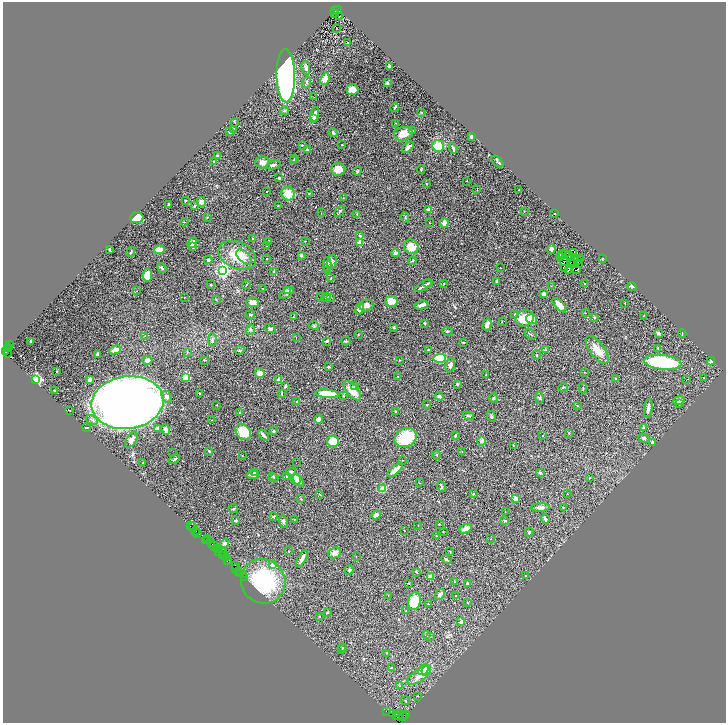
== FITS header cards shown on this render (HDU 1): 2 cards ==
NAXIS1  =                 1447
NAXIS2  =                 1441

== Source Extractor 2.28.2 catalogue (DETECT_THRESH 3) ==
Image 1447 x 1441 px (HDU 1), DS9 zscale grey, zoomed out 1/2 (1 PNG px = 2 x 2 image px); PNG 728 x 725 px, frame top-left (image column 2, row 1441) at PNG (3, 2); each listed source drawn as its Kron ellipse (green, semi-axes under 4 px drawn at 4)
Background 1.21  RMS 0.055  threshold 0.166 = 3 sigma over >= 5 px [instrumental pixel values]
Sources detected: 446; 79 cannot appear on this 1/2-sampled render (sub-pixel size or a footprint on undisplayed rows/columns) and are neither listed nor drawn; the other 367 listed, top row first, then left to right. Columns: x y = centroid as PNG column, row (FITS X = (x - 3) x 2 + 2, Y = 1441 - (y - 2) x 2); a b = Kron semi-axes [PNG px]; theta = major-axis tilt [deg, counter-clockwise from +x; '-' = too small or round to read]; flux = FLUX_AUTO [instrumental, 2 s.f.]
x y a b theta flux
337 10 4 2 - 630
335 11 2 1 - 280
335 14 2 1 - 3.5
339 17 2 1 - 13
336 28 2 1 - 4.5
348 43 2 2 - 4.4
389 66 3 3 - 23
306 68 7 4 -78 34
286 76 26 9 -89 6200
325 79 6 4 67 130
306 82 6 3 72 16
387 83 3 3 - 17
352 89 6 5 - 96
314 97 2 1 - 11
395 107 5 2 - 20
284 111 4 3 - 15
422 112 3 2 - 6.8
315 114 7 3 77 90
314 118 2 2 - 11
235 123 3 2 - 5.6
395 123 3 2 - 4.1
233 129 3 2 - 6.9
413 131 3 2 - 6.7
230 132 4 3 - 20
333 133 4 3 - 18
403 134 9 7 13 120
471 137 3 2 - 39
302 145 2 2 - 14
342 145 2 2 - 5
438 146 6 5 - 290
408 147 7 3 43 41
453 148 5 2 - 22
307 150 4 3 - 19
217 156 3 2 - 23
294 158 3 2 - 11
214 161 3 2 - 6
294 161 3 2 - 26
262 162 7 6 - 53
498 162 7 2 -45 14
273 165 7 3 13 28
338 169 7 6 - 110
421 169 4 2 - 8.4
357 171 4 3 - 13
279 178 3 2 - 11
466 181 2 1 - 2.7
426 184 2 2 - 6.6
477 190 3 2 - 4.8
519 190 2 2 - 7.9
266 192 2 2 - 4.6
309 193 3 2 - 9.2
288 194 7 6 - 170
343 198 2 2 - 3.9
185 201 3 2 - 4.8
201 202 5 5 - 36
169 204 3 2 - 9.7
194 206 3 2 - 11
278 206 2 2 - 6.5
429 209 4 3 - 26
339 211 6 3 48 12
524 211 3 2 - 4.4
321 213 2 2 - 3.3
555 213 2 2 - 5.8
357 214 3 2 - 7.8
207 217 3 2 - 5.4
405 217 5 3 - 11
137 218 6 5 - 260
184 222 4 2 - 8
429 223 2 2 - 3.5
444 223 5 3 - 71
360 236 3 3 - 18
252 238 3 2 - 4.3
268 241 2 2 - 5.7
305 241 3 2 - 3.2
360 242 4 3 - 100
192 243 6 4 53 37
192 246 3 3 - 35
266 246 2 2 - 2.5
411 247 8 6 -48 160
109 249 4 3 - 12
551 249 5 4 - 33
159 250 5 4 - 110
131 252 5 3 - 16
395 253 4 4 - 35
562 253 2 1 - 0.44
574 253 2 1 - 3.2
565 254 3 1 - 2.5
237 255 20 13 -25 280
301 255 3 2 - 31
561 255 2 1 - 2.9
570 256 2 1 - 4.9
244 257 9 5 -43 50
560 257 2 1 - 5.4
575 257 2 1 - 1.6
603 258 3 3 - 5.6
267 259 2 2 - 22
580 259 3 2 - 3.6
208 260 4 3 - 14
578 260 2 1 - 3.2
412 261 4 3 - 11
564 261 3 1 - 0.49
332 262 7 4 76 21
571 262 2 1 - 0.98
578 263 2 1 - 3.7
327 264 7 4 89 19
573 264 2 1 - 4.7
162 268 5 3 - 15
500 268 3 2 - 3.7
565 269 2 1 - 5.4
577 269 2 1 - 11
223 270 4 3 - 3400
328 270 2 2 - 11
274 271 3 3 - 13
568 271 2 1 - 6.1
147 275 6 5 - 190
331 278 3 2 - 5.9
497 281 4 3 - 11
428 283 5 2 - 11
211 284 3 2 - 5.7
444 284 3 2 - 4
585 284 3 2 - 5.1
246 285 4 2 - 7.3
423 286 9 2 32 34
551 286 3 2 - 5.4
632 286 5 2 - 16
263 288 2 2 - 13
287 290 4 3 - 16
137 291 3 2 - 3.3
287 293 8 4 36 34
544 294 4 3 - 57
320 296 2 1 - 36
184 297 2 1 - 4.9
326 297 5 3 - 13
330 297 3 2 - 6.7
216 299 2 2 - 6.5
391 301 6 5 - 140
253 302 6 4 -4 69
625 303 3 2 - 4.6
366 305 7 6 - 59
421 305 7 3 15 44
559 305 9 4 -46 110
359 309 5 4 - 51
585 313 2 1 - 3.5
250 315 5 2 - 14
514 315 3 2 - 5.9
644 315 3 2 - 5.3
293 317 3 2 - 4.6
594 317 4 3 - 14
525 318 9 8 - 260
532 319 6 4 -32 210
502 321 2 2 - 3.3
424 323 3 2 - 11
314 325 5 3 - 14
487 325 6 4 73 60
393 327 3 2 - 18
270 329 5 3 - 23
250 330 5 4 - 17
447 331 5 3 - 12
659 333 4 3 - 26
682 333 4 1 - 4
358 334 2 2 - 5.1
531 334 6 2 -34 10
145 336 3 2 - 5
296 338 2 1 - 3.1
212 339 6 3 89 19
31 341 3 2 - 17
327 341 3 2 - 26
346 341 4 3 - 12
463 342 3 2 - 9.8
9 345 2 1 - 120
9 347 3 2 - 240
658 348 2 2 - 11
7 349 3 2 - 570
428 349 3 2 - 6.8
115 350 6 3 23 84
239 350 5 3 - 12
545 350 4 3 - 12
597 350 16 7 -53 140
5 352 3 2 - 320
187 352 3 2 - 4.7
8 353 3 2 - 910
98 354 3 3 - 26
537 355 5 3 - 9.7
440 358 6 4 3 310
205 360 3 2 - 10
399 360 3 2 - 4.8
147 361 5 4 - 52
711 361 4 3 - 24
663 362 19 7 -6 1000
450 365 7 4 76 39
328 367 3 2 - 13
57 371 3 2 - 5
584 372 2 1 - 2.9
260 373 5 4 - 63
486 375 3 2 - 4
398 376 3 2 - 3.9
186 377 3 2 - 530
703 377 2 2 - 4.3
616 378 3 2 - 10
90 379 3 3 - 26
36 380 3 3 - 2900
279 380 2 2 - 160
687 380 2 1 - 38
457 384 3 3 - 12
285 386 3 3 - 15
355 386 3 3 - 15
563 387 5 2 - 7.9
583 388 5 2 - 9.4
54 390 3 2 - 6.2
352 391 12 5 -49 140
199 393 2 2 - 9.4
282 394 4 2 - 7.2
327 394 11 4 -5 380
344 396 3 3 - 6
439 396 4 3 - 36
167 397 6 4 -65 44
493 398 5 3 - 11
539 398 5 3 - 14
679 400 6 3 24 67
297 401 3 2 - 4.8
127 403 36 26 8 19000
679 404 4 3 - 9.3
216 405 3 2 - 4.1
427 405 2 2 - 5.4
577 406 2 2 - 4.8
648 408 9 3 83 48
69 410 2 1 - 7.1
395 411 3 2 - 5.2
239 412 2 2 - 3.8
468 416 5 4 - 15
491 416 6 3 -61 18
318 419 4 4 - 46
92 420 6 3 -30 22
211 420 2 2 - 4.4
86 427 4 2 - 7.6
643 427 2 2 - 8
157 428 4 3 - 38
166 429 5 3 - 49
273 431 2 2 - 43
243 432 9 6 -44 280
569 433 3 2 - 8.1
263 435 6 2 -49 36
455 435 4 2 - 15
543 436 2 2 - 7.6
406 437 11 9 26 580
644 438 6 3 -16 20
131 440 9 5 58 64
333 441 6 5 - 220
482 441 4 4 - 36
652 442 3 3 - 14
513 445 2 2 - 7.3
209 451 3 2 - 11
462 451 3 2 - 5.7
173 453 2 1 - 14
437 455 4 3 - 10
242 456 2 1 - 2.9
174 459 6 3 31 16
402 460 2 1 - 3.7
143 463 2 2 - 5.2
296 463 2 1 - 11
395 470 10 3 41 88
254 472 3 3 - 10
291 472 5 3 - 18
540 473 2 2 - 46
253 475 5 3 - 32
273 476 3 3 - 8.2
274 477 4 3 - 12
287 477 4 3 - 16
590 478 3 2 - 3.5
296 479 5 5 - 92
298 480 7 3 -55 55
419 483 2 2 - 2.8
441 487 5 2 - 17
383 489 3 3 - 180
319 494 3 2 - 9.1
473 494 2 2 - 16
568 494 2 2 - 4.4
301 499 3 3 - 8.5
515 499 3 3 - 61
540 507 9 4 2 34
563 507 3 2 - 8.4
233 509 5 2 - 8.6
505 512 2 2 - 6.4
376 515 5 3 - 75
274 517 4 3 - 12
294 519 2 1 - 3.1
545 519 5 2 - 32
236 520 4 3 - 10
505 521 2 2 - 30
283 522 6 4 -72 22
439 524 3 2 - 4.9
418 525 3 2 - 3.7
190 526 2 1 - 110
192 527 3 1 - 47
465 529 6 4 26 45
404 530 2 1 - 3.3
196 531 2 1 - 200
443 532 2 2 - 4.5
529 532 4 3 - 17
198 533 2 1 - 59
436 536 3 2 - 4.7
208 538 2 1 - 180
491 539 2 1 - 2.7
205 540 2 1 - 55
208 540 3 1 - 170
225 543 4 3 - 26
212 544 3 1 - 290
214 546 5 2 - 480
217 548 3 1 - 200
219 549 4 1 - 490
218 550 3 2 - 670
222 551 2 1 - 61
288 551 2 1 - 3.8
450 551 3 2 - 5.3
218 553 3 1 - 520
335 553 6 5 - 57
224 555 4 2 - 570
222 556 2 1 - 170
356 556 2 2 - 2.5
226 558 3 2 - 420
302 558 9 3 61 46
447 559 5 2 - 13
227 561 2 2 - 450
235 565 2 1 - 230
273 565 2 2 - 120
236 569 4 1 - 220
349 570 4 4 - 15
239 571 2 2 - 110
416 572 3 2 - 4.7
241 573 2 1 - 130
243 574 3 2 - 280
430 576 2 2 - 95
525 576 2 2 - 3.3
245 577 2 1 - 45
263 581 23 21 -46 900
455 582 2 2 - 4.1
408 583 2 1 - 3.4
467 584 3 2 - 16
440 595 6 3 54 39
388 596 4 1 - 4.8
455 596 3 2 - 3.7
414 601 9 6 79 300
467 603 2 2 - 3.7
428 604 2 2 - 4.3
406 611 4 2 - 11
327 612 3 3 - 8.7
319 617 3 2 - 9.3
461 622 2 2 - 50
426 634 4 3 - 8.5
430 636 3 2 - 9.9
343 647 3 2 - 8.4
342 650 4 3 - 8.4
387 653 2 2 - 4.8
392 667 3 2 - 5
424 670 6 3 51 250
426 670 5 4 - 280
419 675 14 6 36 160
400 686 4 3 - 9.9
418 696 3 2 - 5.1
406 701 4 2 - 8.9
386 711 2 1 - 52
392 713 4 1 - 150
396 714 4 2 - 460
402 714 2 1 - 160
405 714 3 1 - 410
400 715 5 3 - 1000
403 716 2 1 - 200
397 717 2 1 - 100
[79 sub-pixel or undisplayed-footprint detections neither listed nor drawn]